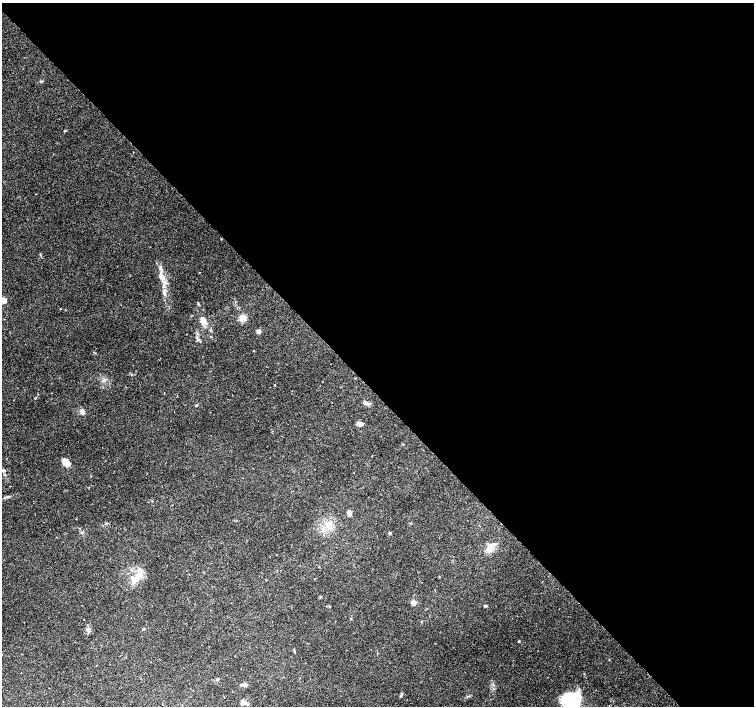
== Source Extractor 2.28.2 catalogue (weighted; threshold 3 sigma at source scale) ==
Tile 8 of 4 x 4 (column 4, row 2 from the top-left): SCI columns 4515-6018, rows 3030-4437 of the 6018 x 5993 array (HDU 1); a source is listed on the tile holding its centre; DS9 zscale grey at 2 x 2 block average (1 PNG px = mean of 2 x 2 image px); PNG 756 x 708 px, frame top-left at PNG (2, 3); no overlay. Shown black and unused: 55% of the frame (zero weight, under 2 of 3 exposures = <1% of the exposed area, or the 3 px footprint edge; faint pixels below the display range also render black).
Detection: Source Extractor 2.28.2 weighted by HDU 2 'WHT'; one run over the whole footprint, this tile lists its part. Background 0.067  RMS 0.0058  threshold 0.0263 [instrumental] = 3 sigma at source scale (4.5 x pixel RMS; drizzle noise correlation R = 1.50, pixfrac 1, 0.0396/0.0396 arcsec/px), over >= 5 px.
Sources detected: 51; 5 cosmic-ray / hot-pixel residue — not listed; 1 inside a brighter listed object's ellipse — not listed separately; the other 45 listed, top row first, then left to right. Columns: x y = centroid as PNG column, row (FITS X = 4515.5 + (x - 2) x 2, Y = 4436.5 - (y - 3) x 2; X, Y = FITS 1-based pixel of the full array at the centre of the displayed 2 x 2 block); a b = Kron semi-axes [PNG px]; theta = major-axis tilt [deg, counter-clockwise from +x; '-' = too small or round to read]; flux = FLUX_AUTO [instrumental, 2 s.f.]
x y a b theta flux
65 131 4 2 - 0.93
133 153 2 2 - 3.6
161 276 10 6 -68 10
3 300 6 6 - 5.7
236 302 2 2 - 2.4
60 309 2 2 - 0.47
243 318 3 3 - 46
203 320 10 5 -80 9.7
211 330 3 3 - 1.3
259 331 4 3 - 5.6
198 339 4 2 - 1.3
94 353 4 2 - 0.79
322 382 2 2 - 0.88
275 385 2 2 - 1.5
164 393 2 2 - 2
35 398 3 2 - 0.88
365 403 7 4 -14 3.5
196 405 4 2 - 1
82 411 7 5 -65 4.4
360 424 5 3 - 9
66 462 10 7 -56 12
4 470 5 4 - 2.2
91 476 2 2 - 1
242 478 2 2 - 0.61
349 513 7 4 -80 5.1
76 519 2 2 - 5.2
390 533 2 2 - 3.8
490 548 7 6 - 7.4
276 554 2 2 - 0.43
137 578 18 6 48 17
321 597 3 2 - 0.8
413 602 4 4 - 8.1
330 606 3 2 - 0.74
486 606 3 3 - 2.1
131 617 2 2 - 0.68
84 619 2 2 - 1.5
143 629 3 3 - 1.3
519 641 3 2 - 1.1
21 673 2 2 - 1.8
548 677 2 2 - 0.65
218 679 3 3 - 1.9
242 685 5 2 - 2
401 695 7 3 55 2
573 701 20 15 76 110
245 703 4 4 - 2.5
Isophote crosses this tile's border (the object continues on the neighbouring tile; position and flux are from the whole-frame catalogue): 2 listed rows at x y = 3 300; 573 701
Diffuse or blended objects may show on this block-average render without a row.